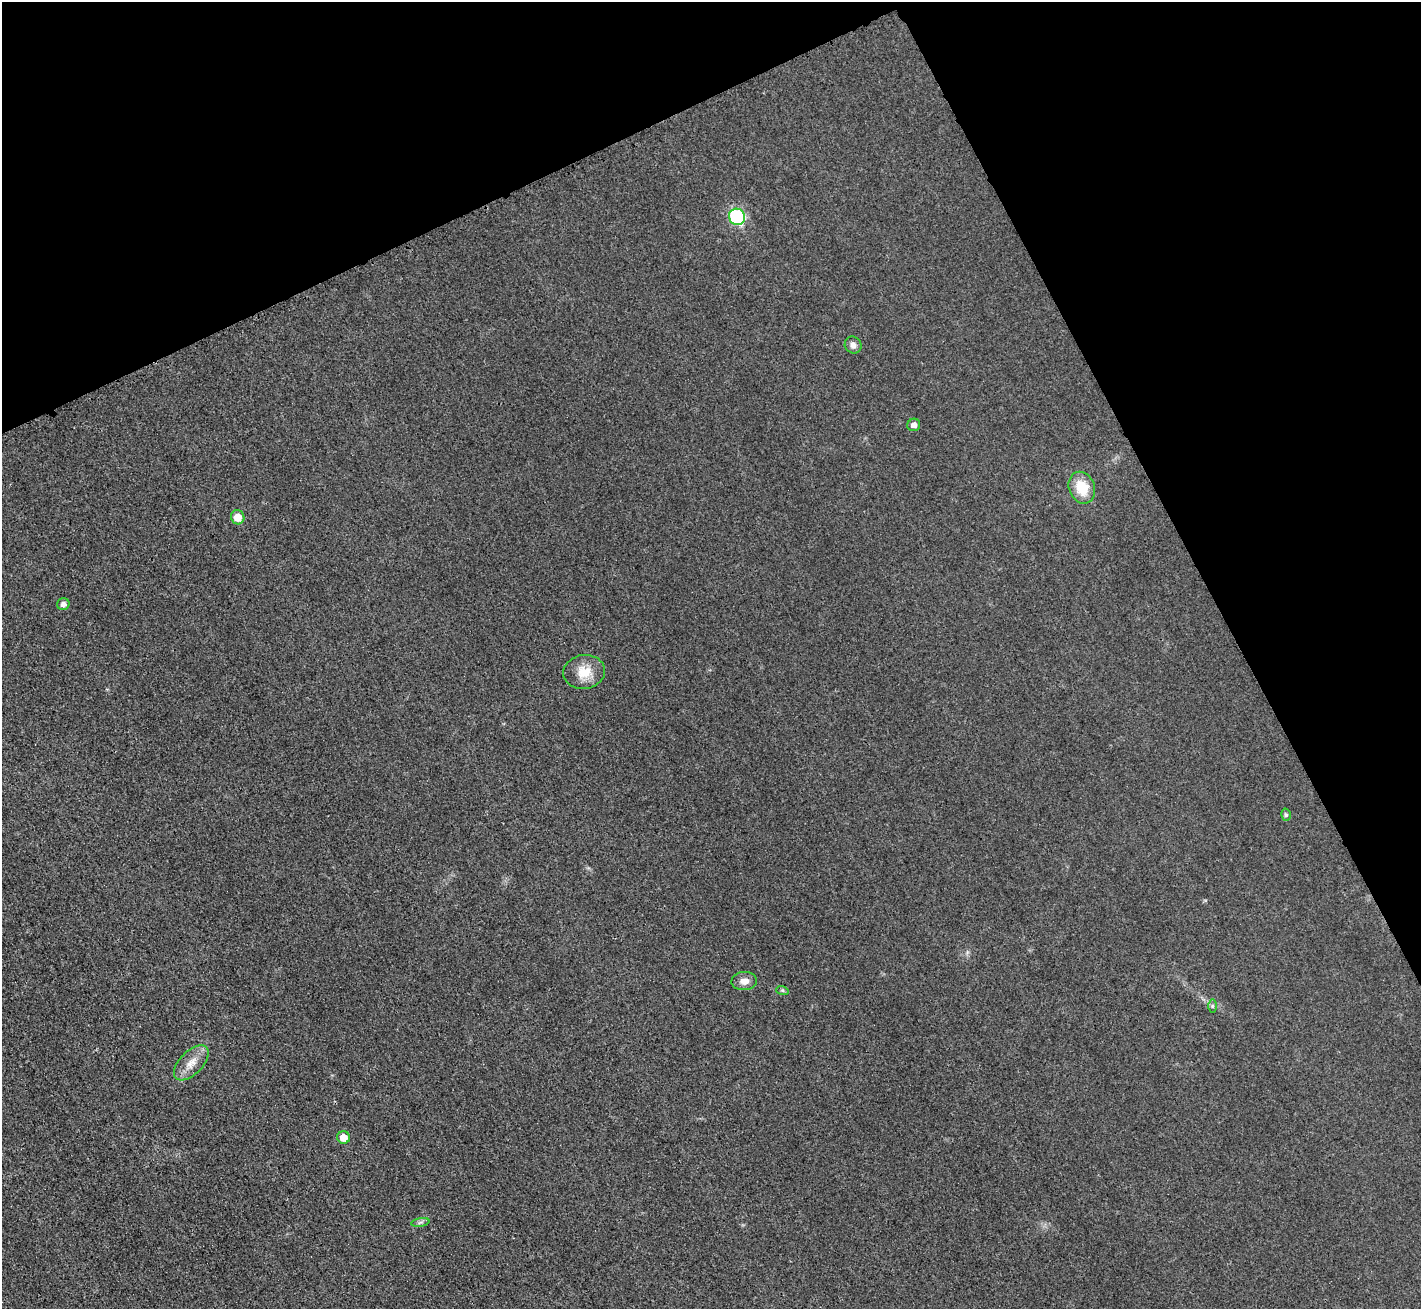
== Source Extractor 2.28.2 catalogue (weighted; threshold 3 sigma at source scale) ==
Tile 3 of 4 x 4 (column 3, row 1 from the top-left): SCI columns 2859-4277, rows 4234-5540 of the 5718 x 5712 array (HDU 1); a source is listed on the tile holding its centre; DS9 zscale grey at full resolution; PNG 1423 x 1311 px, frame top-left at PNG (2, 2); each listed source drawn as its Kron ellipse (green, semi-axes under 4 px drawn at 4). Shown black and unused: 25% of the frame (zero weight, under 3 of 4 exposures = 2% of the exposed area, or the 3 px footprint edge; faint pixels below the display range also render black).
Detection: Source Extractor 2.28.2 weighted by HDU 2 'WHT'; one run over the whole footprint, this tile lists its part. Background 0.0266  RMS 0.0058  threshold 0.0261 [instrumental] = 3 sigma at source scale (4.5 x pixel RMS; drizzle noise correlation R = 1.50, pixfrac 1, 0.05/0.05 arcsec/px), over >= 5 px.
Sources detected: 14; all 14 listed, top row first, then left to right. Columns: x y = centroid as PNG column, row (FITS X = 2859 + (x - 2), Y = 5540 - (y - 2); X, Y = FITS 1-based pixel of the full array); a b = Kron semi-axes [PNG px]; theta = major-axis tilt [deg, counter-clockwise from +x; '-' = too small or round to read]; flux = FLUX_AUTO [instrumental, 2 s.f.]
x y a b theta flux
737 217 8 7 - 59
853 345 9 8 - 2.9
914 425 6 6 - 3.1
1082 488 16 12 -68 15
238 517 7 6 - 9.2
63 604 6 6 - 2.6
584 672 21 17 7 12
1286 815 6 5 - 1.1
744 981 13 9 5 4.4
782 990 6 4 -18 0.83
1212 1006 7 4 -90 1
191 1063 22 11 45 8.3
344 1137 6 6 - 7.6
420 1222 9 4 9 1.4